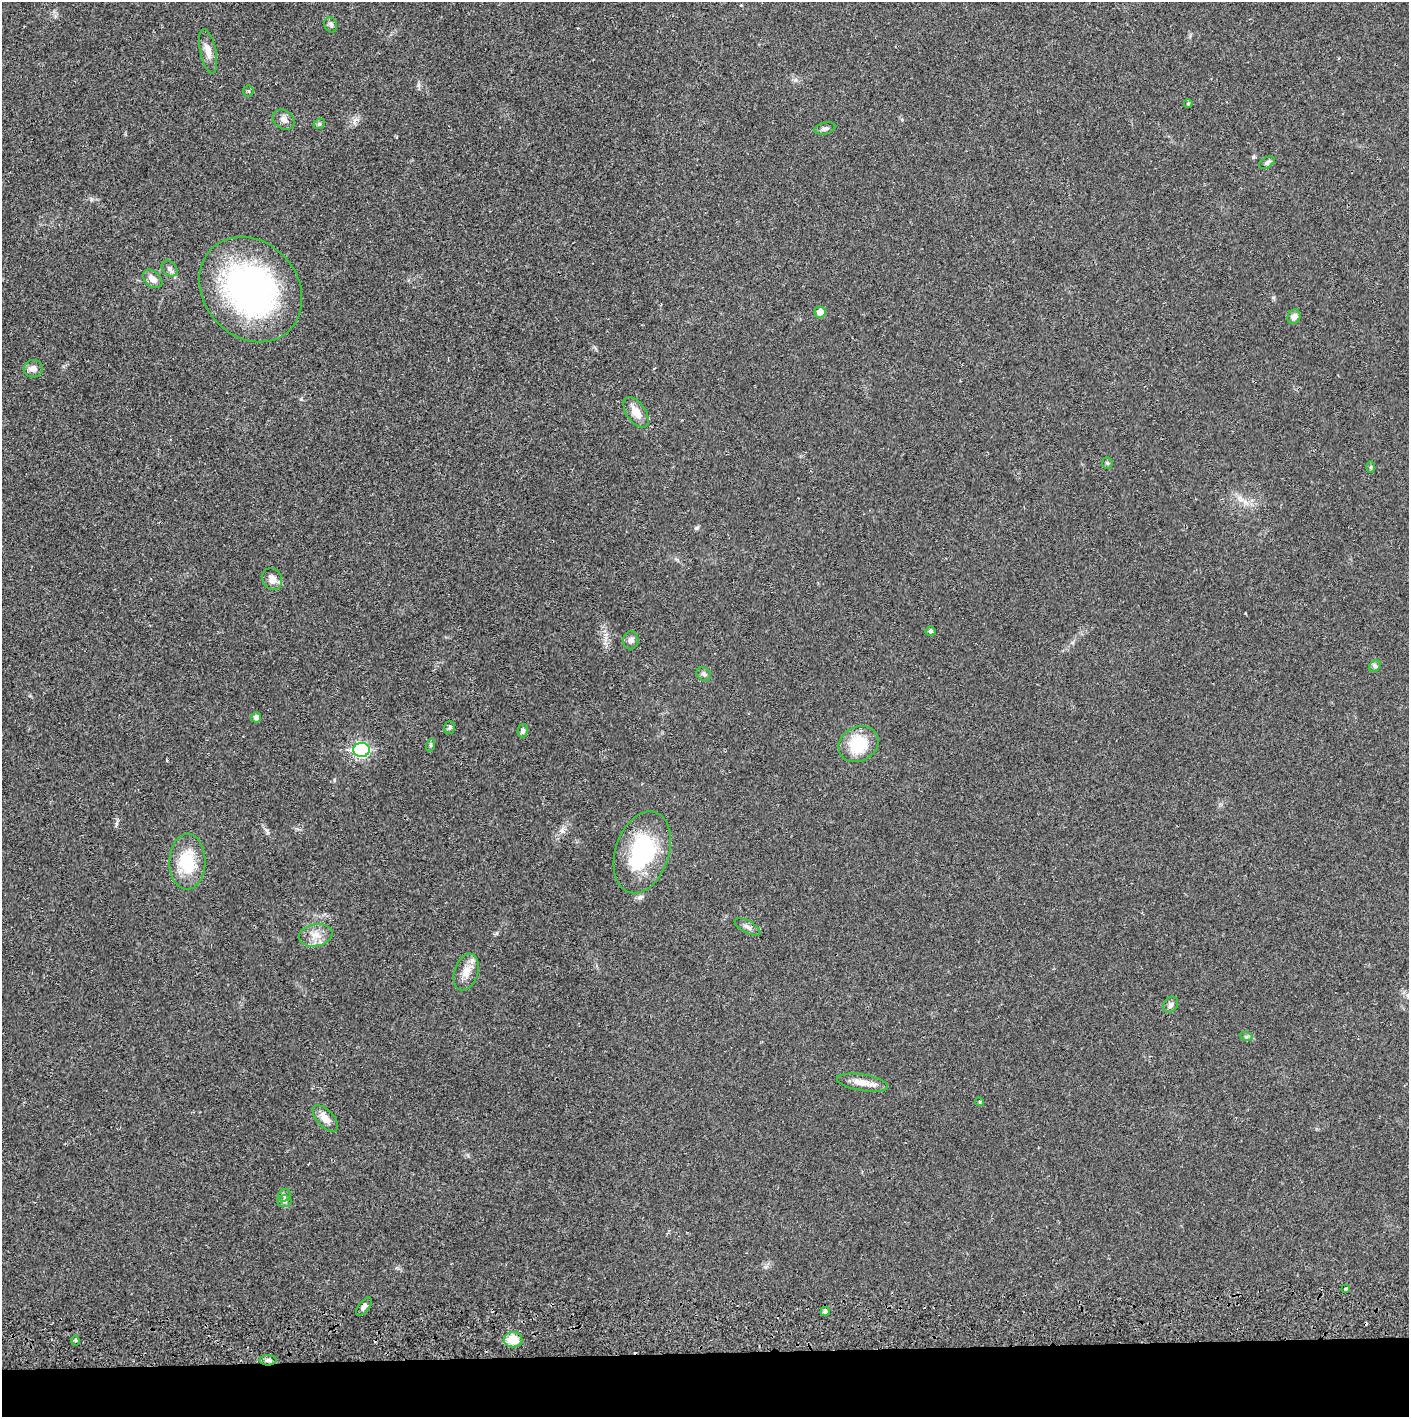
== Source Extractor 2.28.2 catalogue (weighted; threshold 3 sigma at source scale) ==
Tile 8 of 3 x 3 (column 2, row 3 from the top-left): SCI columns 1410-2816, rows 56-1470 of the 4229 x 4358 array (HDU 1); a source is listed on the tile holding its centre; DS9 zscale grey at full resolution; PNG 1411 x 1419 px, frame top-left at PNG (2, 2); each listed source drawn as its Kron ellipse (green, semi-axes under 4 px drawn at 4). Shown black and unused: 5% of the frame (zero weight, under 2 of 3 exposures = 3% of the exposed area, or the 3 px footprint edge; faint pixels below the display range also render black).
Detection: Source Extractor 2.28.2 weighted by HDU 2 'WHT'; one run over the whole footprint, this tile lists its part. Background 0.0205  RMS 0.0034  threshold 0.0155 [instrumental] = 3 sigma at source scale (4.5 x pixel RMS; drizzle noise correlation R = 1.50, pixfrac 1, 0.05/0.05 arcsec/px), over >= 5 px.
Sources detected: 49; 3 cosmic-ray / hot-pixel residue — neither listed nor drawn; the other 46 listed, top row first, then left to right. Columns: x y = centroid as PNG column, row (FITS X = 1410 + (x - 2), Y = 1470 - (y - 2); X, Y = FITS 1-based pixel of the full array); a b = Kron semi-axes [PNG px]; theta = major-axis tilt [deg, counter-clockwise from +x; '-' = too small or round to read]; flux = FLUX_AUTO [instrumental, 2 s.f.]
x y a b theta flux
331 25 8 6 -66 0.82
208 51 22 8 -78 3.2
248 91 5 5 - 0.55
1188 103 4 3 - 0.43
284 120 12 9 -36 1.8
319 124 6 4 43 0.55
825 128 10 6 13 1.1
1267 163 9 5 31 0.91
170 268 9 6 -47 1.1
153 279 11 7 -42 2.5
251 290 56 47 -49 93
820 312 5 5 - 2.6
1294 317 7 6 - 1.6
33 369 9 9 - 2
636 412 17 9 -56 4.3
1107 463 6 5 - 0.51
1371 467 6 4 89 0.43
272 579 11 9 -63 2.4
930 631 5 5 - 0.85
631 640 9 7 83 1.4
1375 666 6 5 - 0.72
704 674 7 6 - 0.91
256 717 5 5 - 1.3
450 728 6 5 - 0.61
523 731 7 5 77 0.91
858 744 21 17 29 13
431 745 6 4 71 0.48
361 750 8 7 - 56
642 852 42 26 72 34
187 862 28 18 89 14
747 927 14 6 -29 1.4
316 935 17 11 11 4
466 972 19 11 71 4.2
1171 1005 9 6 54 1.3
1246 1036 6 4 -19 0.62
862 1083 26 8 -9 3.9
979 1102 4 4 - 0.49
325 1118 16 8 -48 3.7
284 1195 7 5 46 0.73
284 1201 7 6 - 0.82
1346 1289 4 3 - 0.94
364 1307 11 5 53 1.1
825 1311 4 4 - 1.1
75 1340 5 3 - 0.53
513 1340 9 7 -2 7.1
268 1360 8 5 0 0.96